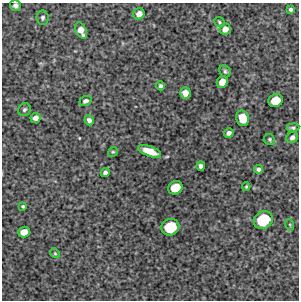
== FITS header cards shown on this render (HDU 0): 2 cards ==
NAXIS1  =                  297 /Length X axis
NAXIS2  =                  298 /Length Y axis

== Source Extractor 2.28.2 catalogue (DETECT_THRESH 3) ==
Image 297 x 298 px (HDU 0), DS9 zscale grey, 1 PNG px = 1 image px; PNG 301 x 302 px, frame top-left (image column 1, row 298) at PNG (2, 3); each listed source drawn as its Kron ellipse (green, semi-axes under 4 px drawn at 4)
Background 5960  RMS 290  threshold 868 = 3 sigma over >= 5 px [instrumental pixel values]
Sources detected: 34; all 34 listed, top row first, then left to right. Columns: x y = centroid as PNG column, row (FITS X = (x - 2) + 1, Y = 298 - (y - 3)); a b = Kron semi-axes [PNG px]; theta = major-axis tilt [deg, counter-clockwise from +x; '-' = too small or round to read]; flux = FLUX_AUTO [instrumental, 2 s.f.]
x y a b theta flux
15 6 5 5 - 56000
291 9 4 3 - 43000
139 14 6 5 - 140000
43 18 7 6 - 47000
219 22 5 4 - 30000
225 29 6 5 - 120000
81 30 9 5 -65 160000
225 71 6 5 - 37000
222 82 6 5 - 190000
160 86 4 4 - 41000
185 93 6 5 - 150000
276 100 7 6 - 380000
85 101 6 5 - 58000
24 109 7 6 - 45000
36 118 5 4 - 100000
243 118 8 6 -78 370000
89 120 5 4 - 69000
293 128 6 4 7 39000
229 133 5 4 - 77000
292 137 6 5 - 67000
270 140 6 5 - 31000
150 151 12 5 -20 280000
113 152 5 4 - 25000
201 166 4 4 - 74000
258 169 4 4 - 52000
105 173 4 4 - 57000
246 187 4 3 - 23000
175 188 7 6 - 380000
23 206 3 3 - 27000
263 220 10 8 34 890000
290 225 6 3 -72 23000
170 227 9 8 - 750000
24 232 6 5 - 170000
55 253 5 4 - 24000
At the frame edge (FLAGS 8, measured only in part): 1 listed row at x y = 15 6